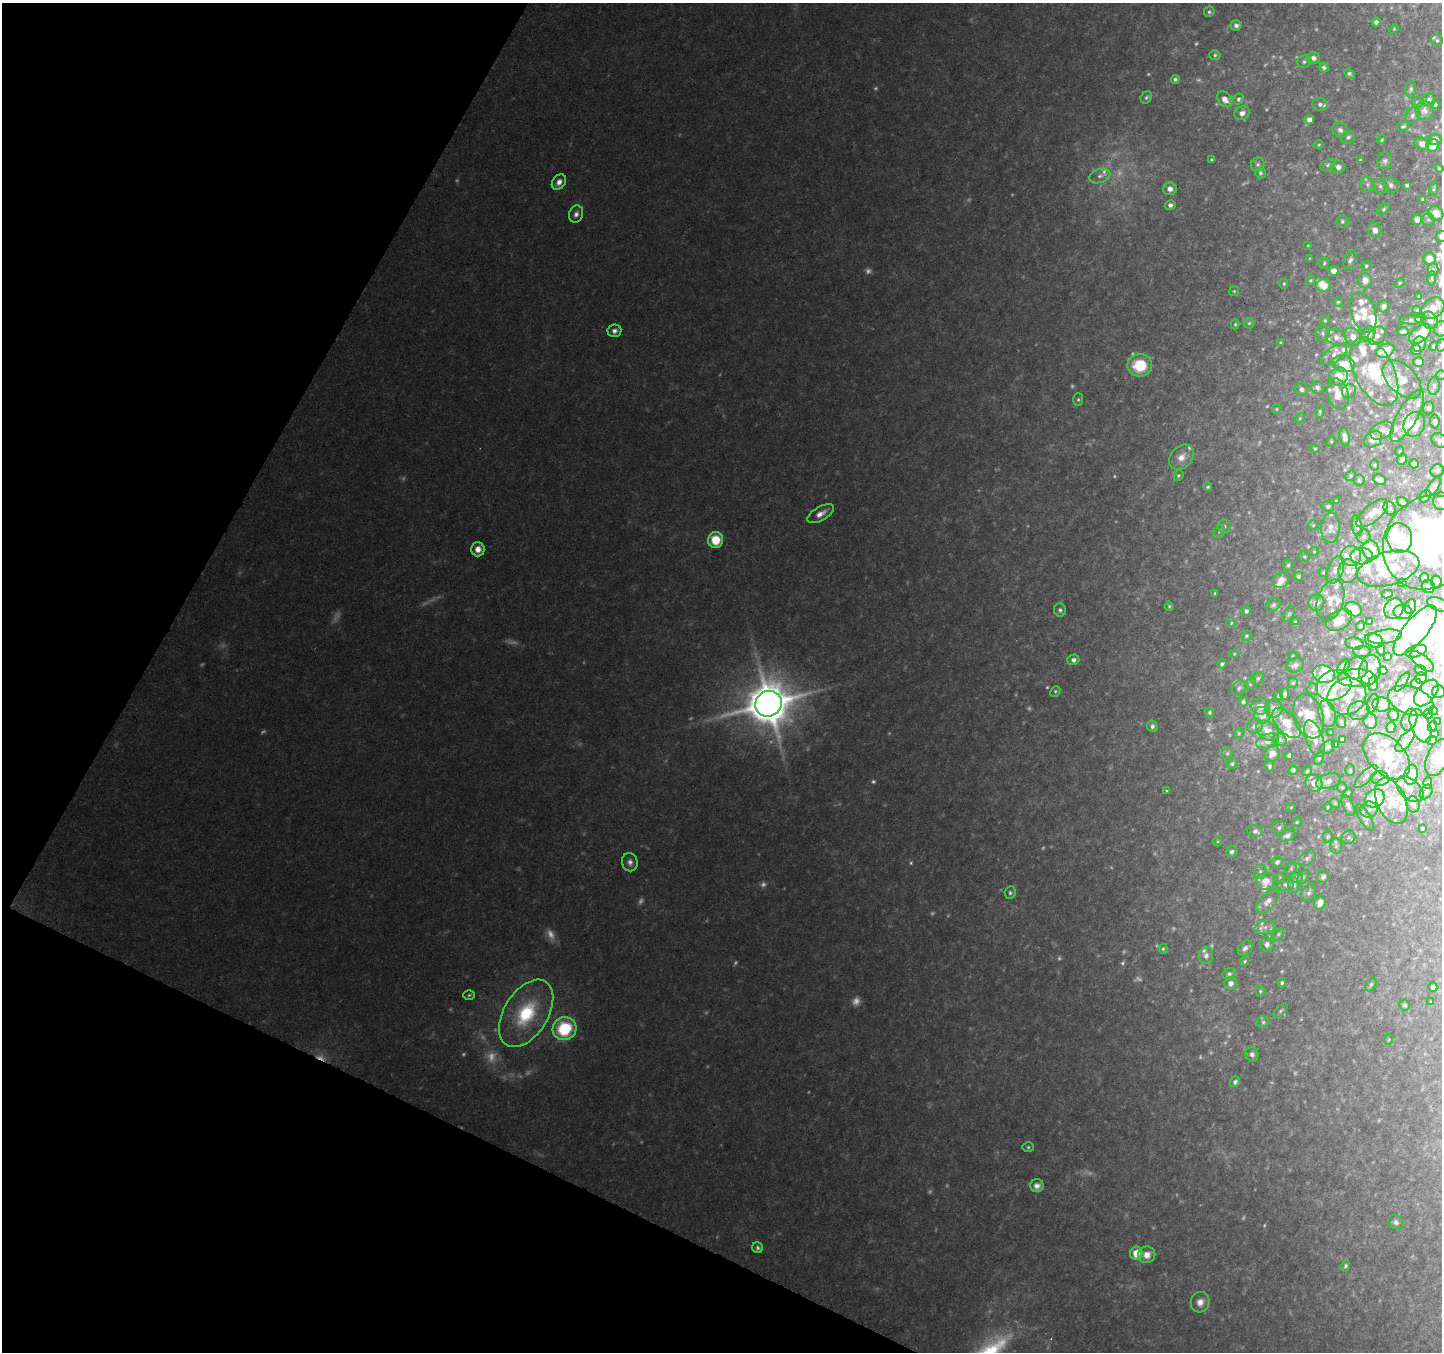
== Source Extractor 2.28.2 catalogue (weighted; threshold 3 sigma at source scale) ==
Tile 9 of 4 x 4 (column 1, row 3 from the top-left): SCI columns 10-1449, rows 1616-2965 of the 5768 x 5863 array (HDU 1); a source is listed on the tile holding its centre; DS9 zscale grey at full resolution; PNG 1444 x 1354 px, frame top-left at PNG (2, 3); each listed source drawn as its Kron ellipse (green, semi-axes under 4 px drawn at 4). Shown black and unused: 23% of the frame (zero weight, under 2 of 3 exposures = <1% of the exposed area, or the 3 px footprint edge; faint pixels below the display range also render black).
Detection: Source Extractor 2.28.2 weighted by HDU 2 'WHT'; one run over the whole footprint, this tile lists its part. Background 0.111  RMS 0.0095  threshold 0.0427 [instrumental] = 3 sigma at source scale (4.5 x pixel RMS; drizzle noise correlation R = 1.50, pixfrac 1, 0.0396/0.0396 arcsec/px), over >= 5 px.
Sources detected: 529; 61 too faint to see at this stretch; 15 inside a brighter object's white glare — neither listed nor drawn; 99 inside a brighter listed object's ellipse — not listed separately; the other 354 listed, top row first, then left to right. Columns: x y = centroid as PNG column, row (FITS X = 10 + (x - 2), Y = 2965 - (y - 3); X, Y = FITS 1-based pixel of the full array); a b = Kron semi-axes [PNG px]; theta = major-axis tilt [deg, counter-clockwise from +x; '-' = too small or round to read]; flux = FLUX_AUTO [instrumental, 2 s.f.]
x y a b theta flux
1209 12 5 5 - 1.9
1376 22 4 4 - 3.2
1236 25 5 5 - 3.7
1394 29 5 3 - 1
1437 40 6 5 - 2.1
1215 55 5 5 - 1.8
1313 58 6 5 - 4.5
1304 62 7 6 - 2.3
1324 67 5 4 - 2.9
1349 74 6 4 -53 2.4
1175 79 4 4 - 2
1411 89 8 5 83 2.3
1146 97 6 5 - 2
1225 99 9 6 -50 6.7
1238 99 6 5 - 2
1429 100 6 6 - 3.4
1417 102 6 5 - 1.5
1320 104 7 6 - 2.9
1435 105 4 3 - 1.8
1424 111 9 9 - 4.6
1242 113 8 6 29 4.6
1412 115 8 7 - 2.9
1309 120 5 4 - 5.7
1403 126 6 4 15 1.9
1340 130 8 7 - 3.5
1348 137 7 6 - 2.7
1435 139 7 6 - 3.6
1382 140 4 3 - 1.4
1422 144 7 6 - 6
1319 145 5 3 - 1.1
1433 145 6 6 - 12
1212 159 3 3 - 1
1360 160 3 3 - 0.84
1385 161 8 7 - 3.3
1258 164 7 6 - 2.5
1327 165 8 5 28 2.4
1338 167 6 6 - 4.6
1439 168 4 4 - 1.1
1260 173 5 5 - 1.9
1100 176 11 7 19 4.7
559 182 8 6 53 6.3
1368 184 7 6 - 2.8
1391 185 8 7 - 3.3
1407 185 4 3 - 1.7
1380 186 7 6 - 2.5
1170 189 7 6 - 6.5
1434 189 7 3 81 1.2
1423 199 4 3 - 2.1
1170 205 5 5 - 3.6
1384 209 7 5 42 1.8
1436 213 8 6 -38 14
576 214 9 7 71 4.5
1417 220 5 5 - 6.5
1428 220 6 6 - 2
1342 221 6 6 - 2.2
1375 230 7 6 - 6.8
1441 236 6 5 - 4.4
1308 245 3 3 - 0.82
1310 258 2 2 - 0.57
1429 259 6 6 - 10
1350 260 9 5 64 3
1324 263 6 5 - 1.6
1366 266 5 4 - 1.8
1433 270 6 5 - 1.9
1334 271 5 5 - 7.5
1432 278 7 4 89 1.3
1311 280 5 4 - 1.5
1365 281 7 6 - 7.4
1400 283 5 4 - 1.2
1284 284 5 4 - 1.3
1324 286 7 6 - 13
1234 291 5 5 - 1.3
1419 296 4 3 - 0.8
1338 302 5 5 - 1.5
1384 306 6 5 - 3.8
1433 308 12 9 39 12
1417 310 3 2 - 0.8
1363 313 21 12 -72 19
1420 318 5 4 - 3.7
1325 320 4 4 - 1.2
1411 320 11 4 0 2.2
1430 320 9 7 -56 5.6
1249 323 5 5 - 1.5
1235 324 5 4 - 1.3
1441 329 7 7 - 5
614 331 7 6 - 4.3
1403 332 5 3 - 2.1
1322 333 7 7 - 2.4
1368 334 8 6 60 6.3
1420 334 13 7 39 26
1377 336 10 8 45 5.7
1336 337 11 7 -17 5.2
1353 337 9 8 - 7.3
1280 343 4 3 - 1.1
1419 344 8 7 - 5
1441 345 6 4 72 1.7
1434 346 5 4 - 1.8
1416 350 5 5 - 8.4
1385 351 9 6 25 16
1334 355 14 7 33 7.2
1419 362 5 5 - 5.1
1343 364 12 8 -13 14
1140 365 12 11 - 42
1374 371 37 19 -64 46
1441 375 5 5 - 1.2
1338 376 10 8 31 13
1402 379 23 14 -44 15
1434 386 9 5 83 3.1
1317 387 6 6 - 3.3
1302 389 6 6 - 3.3
1349 391 7 6 - 2.9
1338 394 15 10 -75 18
1078 399 6 5 - 1.8
1429 408 6 5 - 2.5
1276 409 5 4 - 1.2
1320 412 6 3 80 1.5
1407 416 29 10 60 13
1300 418 5 4 - 1.2
1435 421 7 5 -84 2.2
1414 424 12 10 69 18
1382 431 13 8 25 5.9
1345 437 9 5 -80 4.8
1373 439 10 7 33 4.4
1439 440 8 6 -36 3.5
1331 441 5 4 - 1.3
1315 449 5 4 - 1.2
1400 451 5 4 - 1.1
1181 457 14 10 45 9.8
1402 459 6 5 - 3.7
1414 464 4 4 - 3.1
1374 465 5 3 - 0.99
1437 471 7 6 - 2.6
1178 475 5 5 - 1.5
1351 476 6 4 45 1.3
1359 480 5 5 - 1.8
1380 480 6 5 - 3.8
1208 487 4 3 - 1.4
1433 487 11 5 57 4.7
1425 496 6 5 - 2.7
1336 501 3 3 - 0.82
1441 501 9 8 - 4.6
1403 502 6 4 -35 2.3
1328 506 6 5 - 2.2
1390 508 7 6 - 2.5
1372 513 19 8 40 13
820 514 15 7 30 7.7
1313 525 5 5 - 1.3
1224 526 7 6 - 2.5
1357 526 10 5 -82 3.5
1330 528 15 9 88 7.9
1219 531 6 5 - 1.8
1364 537 7 6 - 2.9
1399 538 15 12 -83 21
715 540 8 7 - 24
1429 542 49 44 51 220
478 549 7 6 - 7
1371 550 10 8 -62 36
1314 551 4 4 - 0.96
1351 556 10 10 - 10
1362 556 11 8 -3 6.9
1304 557 5 5 - 1.4
1288 565 6 5 - 1.7
1388 569 32 16 15 36
1335 570 14 8 69 6.2
1348 571 12 9 85 7.8
1324 573 5 5 - 1.6
1299 576 4 4 - 2.1
1424 578 5 4 - 3.1
1281 580 8 7 - 9.1
1436 582 6 5 - 3.2
1402 583 4 4 - 2
1428 587 6 6 - 3.4
1215 593 3 3 - 1
1387 594 5 3 - 1.7
1330 600 21 13 71 12
1316 603 8 8 - 7.8
1273 605 8 6 35 2.6
1439 605 12 6 -19 4
1169 606 4 4 - 1.4
1410 607 7 5 69 2.1
1353 609 9 6 -25 17
1394 609 10 9 - 11
1060 610 6 6 - 2.6
1246 611 5 4 - 2.5
1403 612 9 7 0 9.3
1289 614 8 5 69 2
1339 620 14 9 31 15
1295 622 4 3 - 1.6
1370 622 4 3 - 1.1
1231 623 4 4 - 1.2
1360 626 5 3 - 0.75
1415 630 31 11 50 140
1246 636 5 4 - 1.5
1385 637 17 7 9 6.9
1374 640 9 6 -23 14
1354 643 9 6 -9 7.7
1381 650 5 4 - 1.5
1362 651 9 5 -1 2.3
1416 651 11 5 18 3.2
1234 654 4 4 - 0.99
1293 656 4 3 - 0.94
1387 656 3 3 - 1.1
1073 660 6 5 - 3.7
1422 661 14 6 -39 5
1222 664 5 4 - 2.2
1295 665 9 7 26 4.6
1343 667 8 5 55 8.1
1356 668 12 11 - 8.5
1370 670 15 10 79 14
1421 670 6 4 -32 1.5
1383 671 5 4 - 3.7
1324 674 11 8 -16 12
1258 678 7 6 - 2.2
1357 678 19 9 0 26
1421 678 6 5 - 2.4
1402 682 11 3 55 2
1293 683 5 4 - 1.5
1373 683 7 5 84 4.2
1250 684 6 5 - 2
1417 684 6 5 - 2.8
1334 685 18 14 27 37
1239 688 8 6 46 2.7
1313 689 6 5 - 1.8
1055 691 6 4 46 1.5
1438 691 6 6 - 10
1426 693 16 9 50 17
1285 694 5 4 - 2.7
1279 695 4 3 - 1.5
1347 696 20 18 33 23
1411 701 24 14 -19 32
1243 702 5 5 - 1.9
1373 703 9 5 72 2.6
768 704 13 12 - 4000
1381 704 9 7 -10 3.4
1261 706 9 8 - 6.1
1274 708 9 8 - 5.2
1359 711 11 9 13 6.6
1433 711 5 4 - 2.9
1210 712 4 4 - 1.6
1327 714 14 8 -76 9.7
1428 714 5 4 - 1.8
1262 715 8 8 - 11
1393 715 6 5 - 2.5
1309 716 23 14 -72 24
1409 720 11 7 69 5.1
1341 721 6 5 - 1.4
1370 721 8 6 -78 7.7
1437 722 3 3 - 1.7
1287 723 19 9 -48 23
1152 726 6 5 - 3
1255 726 8 7 - 3.9
1420 726 18 9 -68 10
1433 726 5 4 - 1.7
1391 727 5 4 - 6.1
1268 731 13 8 -37 12
1239 733 5 4 - 1.3
1331 733 3 3 - 1.1
1435 734 3 3 - 1.6
1314 739 19 8 -71 10
1280 740 7 6 - 2.2
1342 740 4 4 - 2.5
1432 740 5 4 - 3.6
1267 741 12 7 17 6.8
1405 741 13 6 51 4.5
1336 745 4 3 - 0.83
1328 747 8 5 40 3.3
1227 753 6 5 - 1.8
1272 753 8 7 - 8
1289 755 3 3 - 1.5
1387 756 27 17 -44 38
1319 758 6 4 62 1.5
1438 758 19 11 66 17
1232 764 5 5 - 1.7
1269 766 5 4 - 2
1293 770 5 4 - 2.2
1350 770 6 4 89 1.3
1307 771 5 4 - 1.4
1411 775 10 6 80 19
1366 776 15 5 45 4.6
1380 778 9 7 -7 3.5
1328 781 13 7 17 5.4
1314 783 9 8 - 7.9
1428 783 6 4 90 2.2
1342 787 5 4 - 1.4
1410 789 16 9 -43 7.9
1166 790 3 3 - 1.1
1426 792 8 5 62 2.6
1348 793 5 3 - 1.4
1375 798 10 8 32 39
1391 801 24 14 -66 26
1335 803 6 4 -47 1.3
1413 804 8 6 -76 4.7
1348 806 11 5 -67 3.5
1291 807 5 3 - 0.78
1328 807 5 3 - 0.84
1369 809 9 8 - 3.9
1365 817 15 5 -59 3.9
1297 822 5 4 - 1.1
1279 827 6 6 - 2.5
1422 829 4 3 - 1.5
1255 831 8 6 -2 2.7
1287 836 8 5 23 3.6
1328 837 6 5 - 1.4
1348 837 7 6 - 2.3
1218 841 5 3 - 0.97
1336 846 7 6 - 2.6
1231 852 6 5 - 2.7
1307 858 10 6 38 3.4
630 862 9 7 -80 4.6
1277 862 6 5 - 2.5
1291 868 7 5 70 1.8
1260 872 7 6 - 2.7
1297 877 6 6 - 2.3
1303 877 7 5 55 1.8
1323 877 6 6 - 3.7
1280 878 5 4 - 1.4
1265 881 9 8 - 9.4
1286 884 8 6 21 3.1
1294 885 8 5 -89 2.5
1309 892 10 6 59 2.9
1010 893 6 5 - 2.1
1268 901 14 7 43 6.3
1320 903 7 5 73 7.6
1265 927 11 6 12 4.9
1278 934 6 5 - 1.8
1267 944 7 6 - 4.1
1245 948 8 6 49 4
1163 949 5 4 - 1.4
1206 956 9 7 81 3.8
1245 961 5 4 - 1.4
1229 974 7 5 27 2.4
1231 983 6 6 - 4.7
1282 983 5 4 - 1.8
1371 984 7 4 63 1.8
1433 987 4 4 - 2.9
1260 991 5 4 - 1.4
469 995 6 5 - 1.7
1431 1002 4 4 - 0.88
1405 1005 5 5 - 2.2
1281 1011 9 4 48 2
526 1013 37 22 58 74
1263 1022 6 6 - 2
564 1029 12 11 - 63
1388 1040 5 3 - 0.86
1252 1054 7 6 - 3.2
1235 1082 6 4 53 2.5
1028 1147 6 5 - 1.7
1037 1186 7 6 - 6.2
1396 1222 8 6 -37 3
758 1248 5 5 - 2.3
1136 1253 6 6 - 13
1147 1255 8 8 - 8.5
1346 1266 5 4 - 2
1200 1302 10 9 - 7.5
Isophote crosses this tile's border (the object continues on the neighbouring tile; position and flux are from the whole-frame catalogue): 10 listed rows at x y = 1441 236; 1441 329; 1441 345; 1441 375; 1439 440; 1441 501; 1429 542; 1439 605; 1438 691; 1438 758